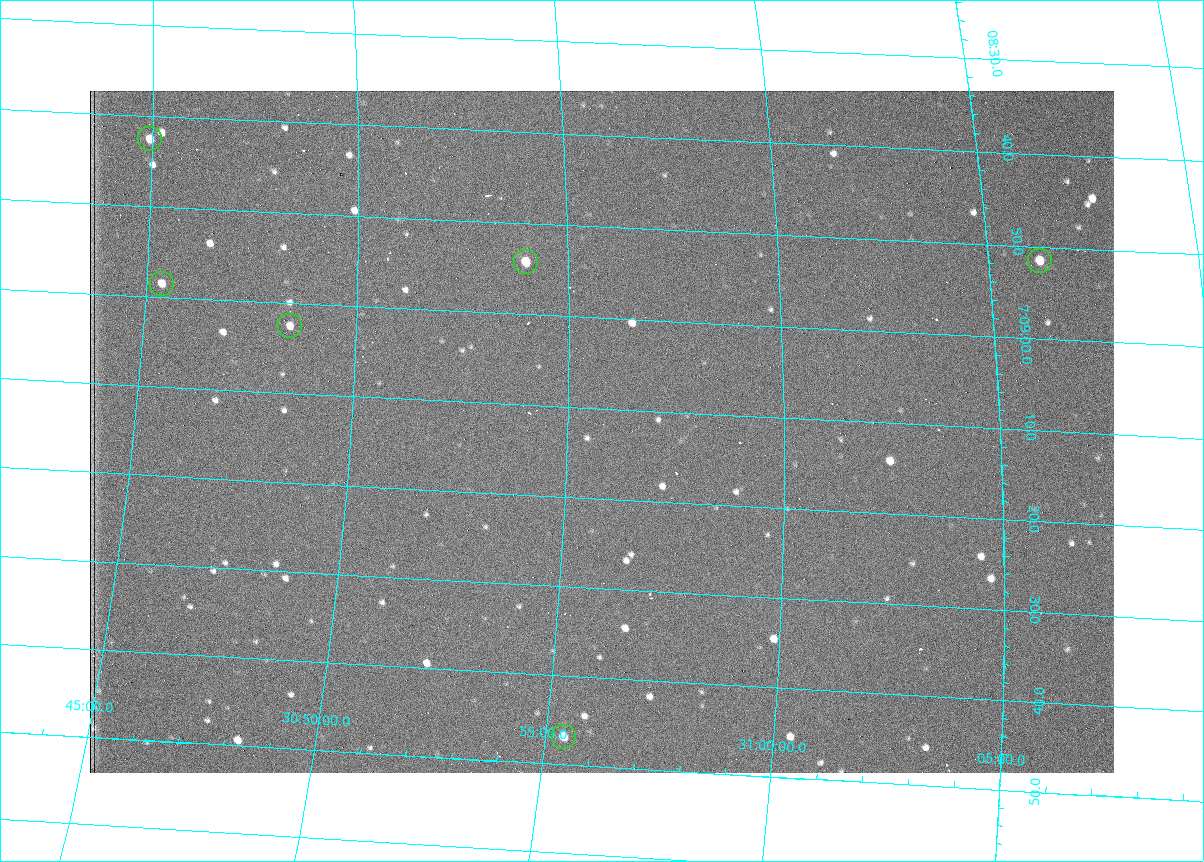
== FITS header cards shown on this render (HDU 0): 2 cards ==
NAXIS1  =                 1024 /fastest changing axis
NAXIS2  =                  682 /next to fastest changing axis

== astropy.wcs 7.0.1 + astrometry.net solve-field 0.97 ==
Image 1024 x 682 px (HDU 0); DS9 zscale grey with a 90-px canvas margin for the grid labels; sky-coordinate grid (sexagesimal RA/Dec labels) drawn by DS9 from the SOLVED WCS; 6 Tycho-2 reference stars matched to detected sources circled (green)
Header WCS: RA---TAN/DEC--TAN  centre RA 07:09:13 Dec +30:56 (107.30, +30.93 deg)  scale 1.43 arcsec/px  FOV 24.5' x 16.3'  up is -93 deg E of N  parity flipped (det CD > 0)
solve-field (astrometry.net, Tycho-2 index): VERIFIED the header's WCS against the Tycho-2 star catalogue (6 matches, 0 conflicts) and refined it, rather than solving blind
Solved WCS: RA---TAN-SIP/DEC--TAN-SIP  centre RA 07:09:13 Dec +30:56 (107.30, +30.93 deg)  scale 1.39 x 1.43 arcsec/px (non-square pixels)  FOV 23.7' x 16.2'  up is -91 deg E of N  parity flipped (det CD > 0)
The solver's refit moves the header's centre by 13 arcsec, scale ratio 0.9677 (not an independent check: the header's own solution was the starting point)
Tycho-2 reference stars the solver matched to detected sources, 6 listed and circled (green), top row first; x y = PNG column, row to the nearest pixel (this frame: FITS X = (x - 90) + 1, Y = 682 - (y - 91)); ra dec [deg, ICRS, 3 dp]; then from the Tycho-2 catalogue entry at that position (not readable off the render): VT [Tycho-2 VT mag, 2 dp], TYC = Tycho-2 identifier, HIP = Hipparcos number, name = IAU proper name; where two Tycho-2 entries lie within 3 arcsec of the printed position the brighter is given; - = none
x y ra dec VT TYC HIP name
150 139 107.177 +30.749 11.91 2438-477-1 - -
1040 261 107.215 +31.104 11.64 2438-821-1 - -
526 262 107.226 +30.900 10.76 2438-883-1 - -
162 284 107.244 +30.756 12.13 2438-718-1 - -
290 326 107.261 +30.807 12.26 2438-856-1 - -
564 737 107.445 +30.924 11.38 2438-1056-1 - -